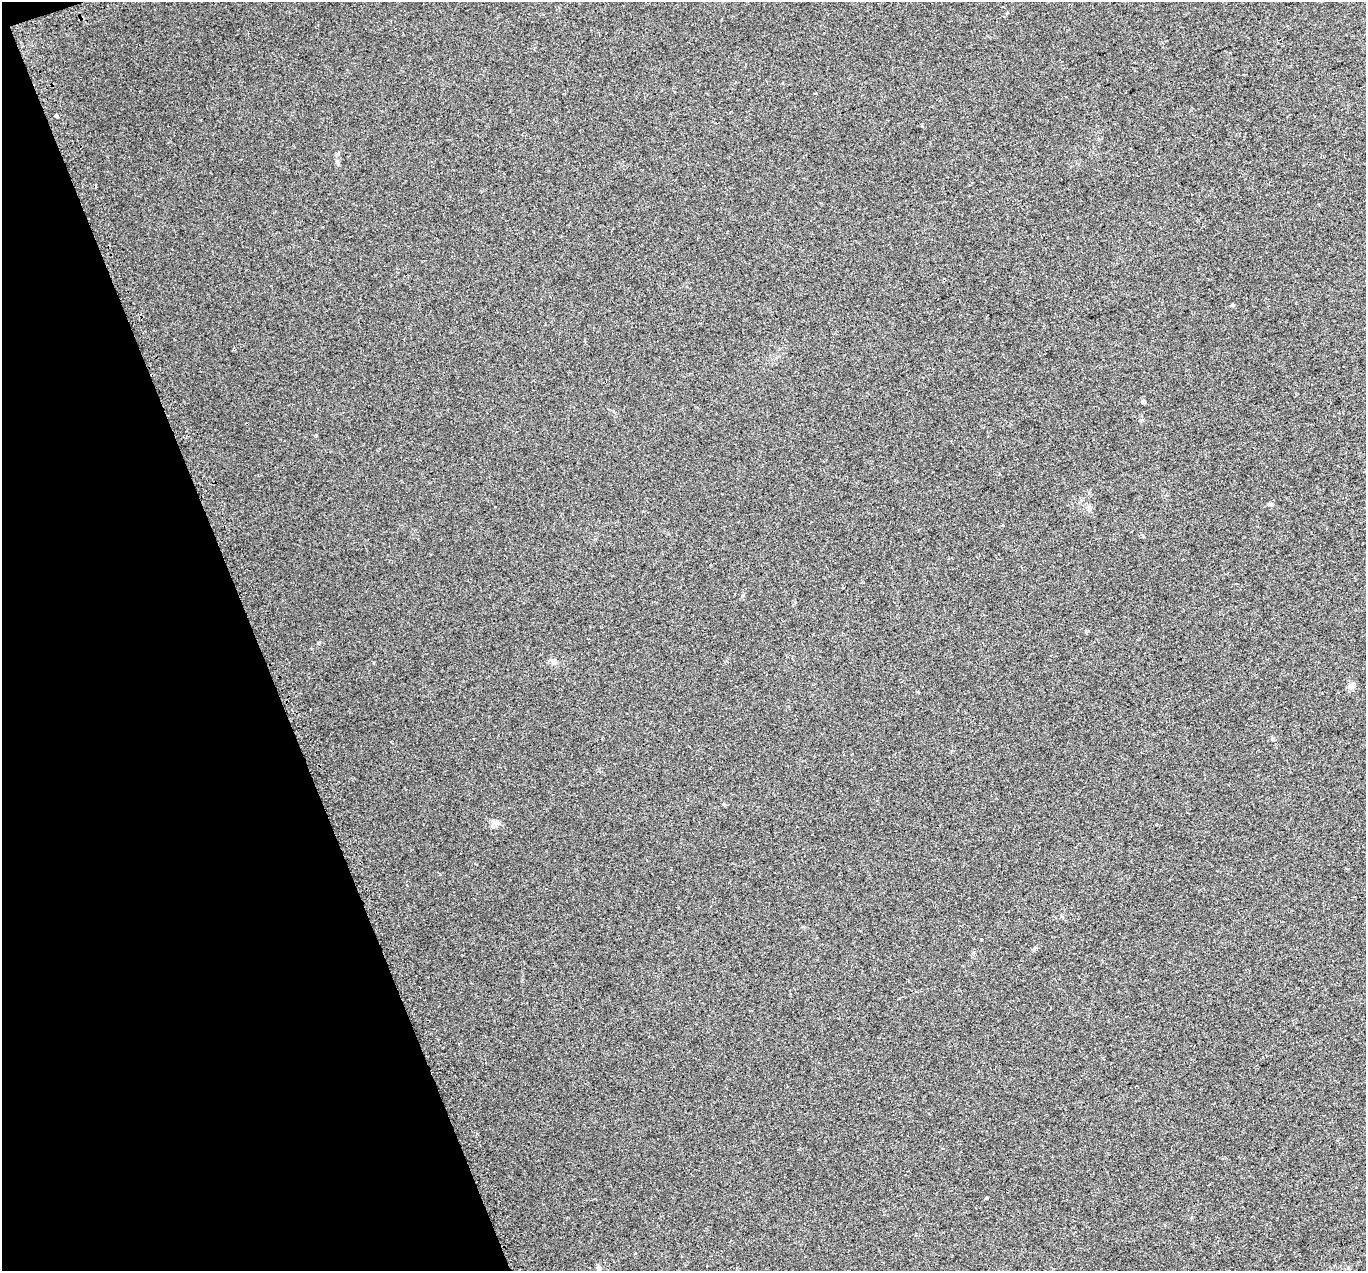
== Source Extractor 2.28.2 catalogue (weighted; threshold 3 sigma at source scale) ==
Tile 5 of 4 x 4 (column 1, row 2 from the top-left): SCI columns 33-1396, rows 2703-3971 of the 5518 x 5351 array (HDU 1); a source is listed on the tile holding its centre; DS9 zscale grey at full resolution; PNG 1368 x 1273 px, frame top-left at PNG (2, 2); no overlay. Shown black and unused: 19% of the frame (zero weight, under 2 of 3 exposures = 3% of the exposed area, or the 3 px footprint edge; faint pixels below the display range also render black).
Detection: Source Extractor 2.28.2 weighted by HDU 2 'WHT'; one run over the whole footprint, this tile lists its part. Background 0.0227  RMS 0.0068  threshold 0.0304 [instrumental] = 3 sigma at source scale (4.5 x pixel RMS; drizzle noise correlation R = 1.50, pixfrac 1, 0.0396/0.0396 arcsec/px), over >= 5 px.
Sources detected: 10; all 10 listed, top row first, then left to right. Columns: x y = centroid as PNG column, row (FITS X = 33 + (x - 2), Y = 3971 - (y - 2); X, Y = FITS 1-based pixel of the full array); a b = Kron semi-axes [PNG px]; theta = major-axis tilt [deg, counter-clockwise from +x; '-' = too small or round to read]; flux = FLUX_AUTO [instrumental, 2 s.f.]
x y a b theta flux
816 93 3 3 - 1
56 116 3 3 - 6.9
338 163 7 4 -51 1.2
1232 305 5 4 - 0.93
1271 504 8 4 -9 1
553 661 8 5 -45 1.6
1352 686 11 8 42 2.6
981 939 3 3 - 1.2
986 1198 4 3 - 2.6
598 1268 6 6 - 1.6
Unlisted compact peaks at least as high as the median listed source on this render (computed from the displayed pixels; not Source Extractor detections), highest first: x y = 1142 402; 495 823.